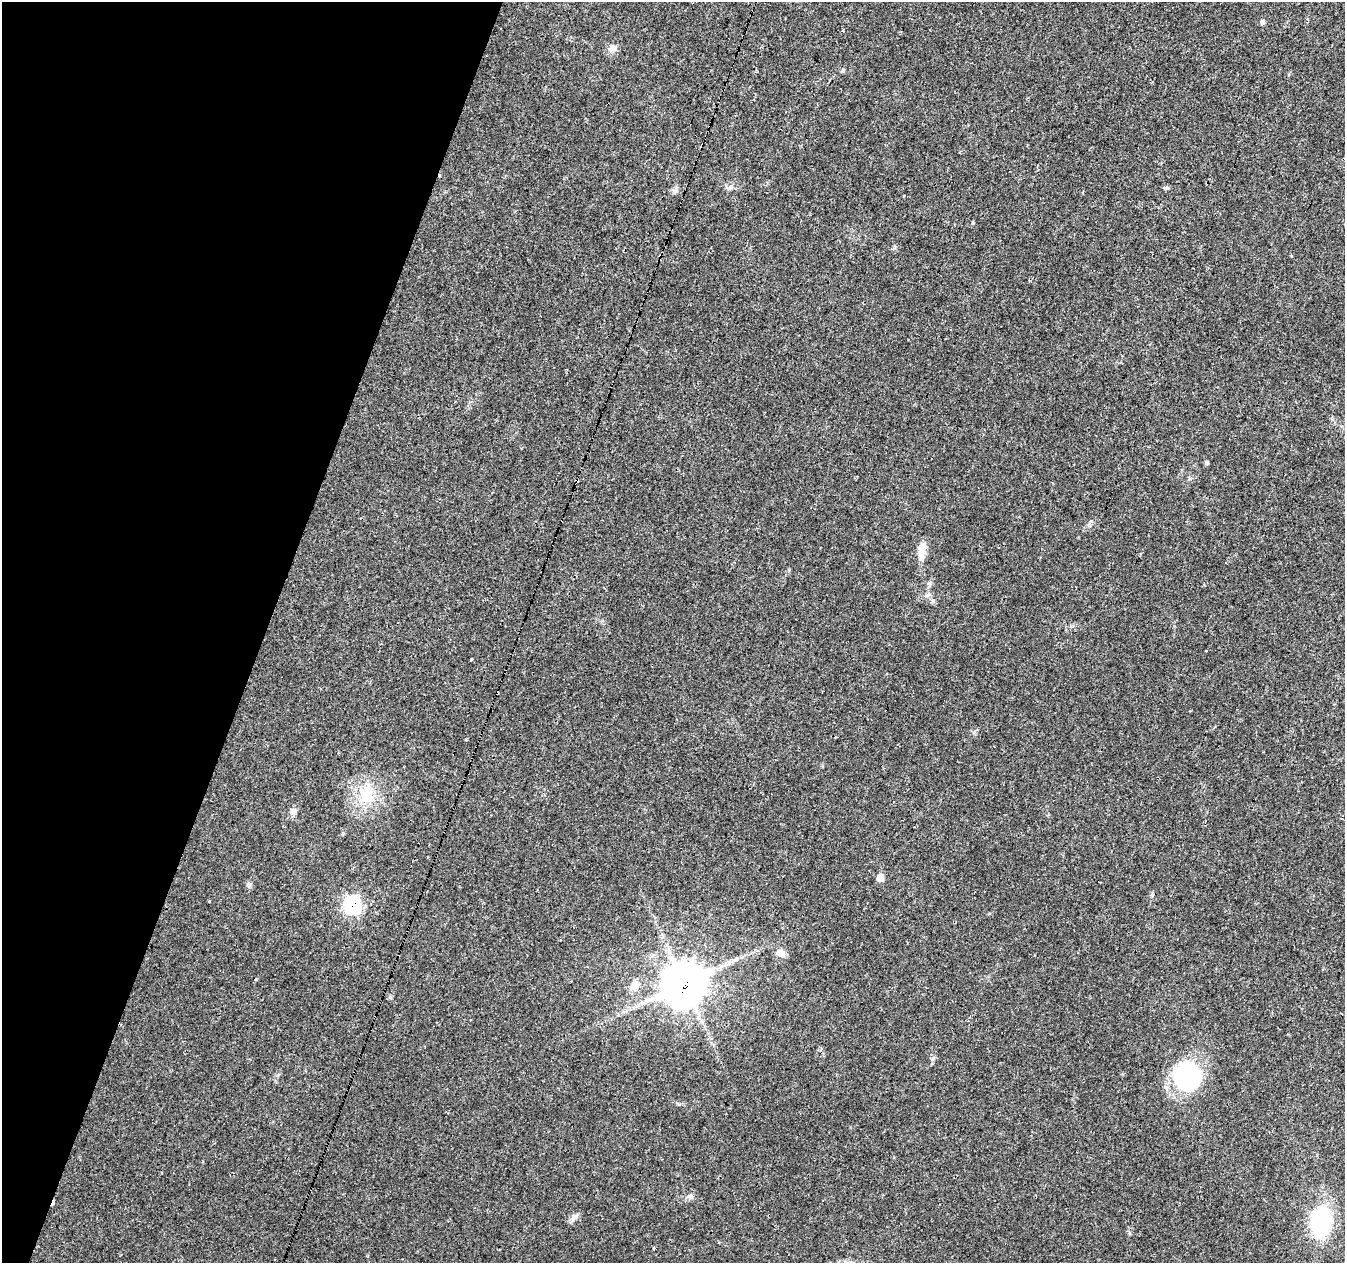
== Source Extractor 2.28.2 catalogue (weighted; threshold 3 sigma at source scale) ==
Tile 9 of 4 x 4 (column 1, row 3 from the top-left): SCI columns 1-1343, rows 1474-2734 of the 5378 x 5534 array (HDU 1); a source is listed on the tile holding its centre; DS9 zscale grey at full resolution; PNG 1347 x 1265 px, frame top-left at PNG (2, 2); no overlay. Shown black and unused: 20% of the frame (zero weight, under 3 of 4 exposures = <1% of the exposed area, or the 3 px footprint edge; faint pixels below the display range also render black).
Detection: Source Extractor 2.28.2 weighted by HDU 2 'WHT'; one run over the whole footprint, this tile lists its part. Background 0.0259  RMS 0.0032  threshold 0.0142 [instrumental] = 3 sigma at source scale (4.5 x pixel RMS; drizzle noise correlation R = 1.50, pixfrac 1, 0.0396/0.0396 arcsec/px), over >= 5 px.
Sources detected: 31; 6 cosmic-ray / hot-pixel residue — not listed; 1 inside a brighter listed object's ellipse — not listed separately; the other 24 listed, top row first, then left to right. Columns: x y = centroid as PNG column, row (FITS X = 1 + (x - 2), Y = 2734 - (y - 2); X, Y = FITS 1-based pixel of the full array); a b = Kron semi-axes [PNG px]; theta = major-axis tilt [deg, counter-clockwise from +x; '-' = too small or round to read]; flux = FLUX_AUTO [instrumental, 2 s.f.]
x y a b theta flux
1262 22 7 6 - 0.65
612 48 11 9 26 2.1
730 187 9 6 11 1
675 190 11 5 75 0.91
1207 463 6 4 -77 0.52
922 554 18 9 -88 3.4
927 595 7 4 45 0.66
471 659 3 3 - 3.2
365 796 28 15 52 8.9
293 811 9 8 - 1.5
1342 819 4 2 - 0.29
880 878 8 7 - 2.3
249 885 7 7 - 0.81
352 905 9 9 - 43
781 953 13 9 -17 1.9
398 956 2 2 - 0.34
255 979 3 3 - 1.2
684 984 15 14 - 690
635 985 13 10 56 2.7
1187 1076 26 22 75 41
690 1196 9 7 15 1.1
574 1217 11 7 39 1.4
1321 1222 27 17 82 30
654 1248 3 3 - 2.1
Overlapping masked pixels (flux is a lower limit): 3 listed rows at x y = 352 905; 398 956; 684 984
Unlisted compact peaks at least as high as the median listed source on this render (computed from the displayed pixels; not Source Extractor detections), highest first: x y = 1091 521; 973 223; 933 1058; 930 583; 679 1104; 1166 188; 843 70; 1291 256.